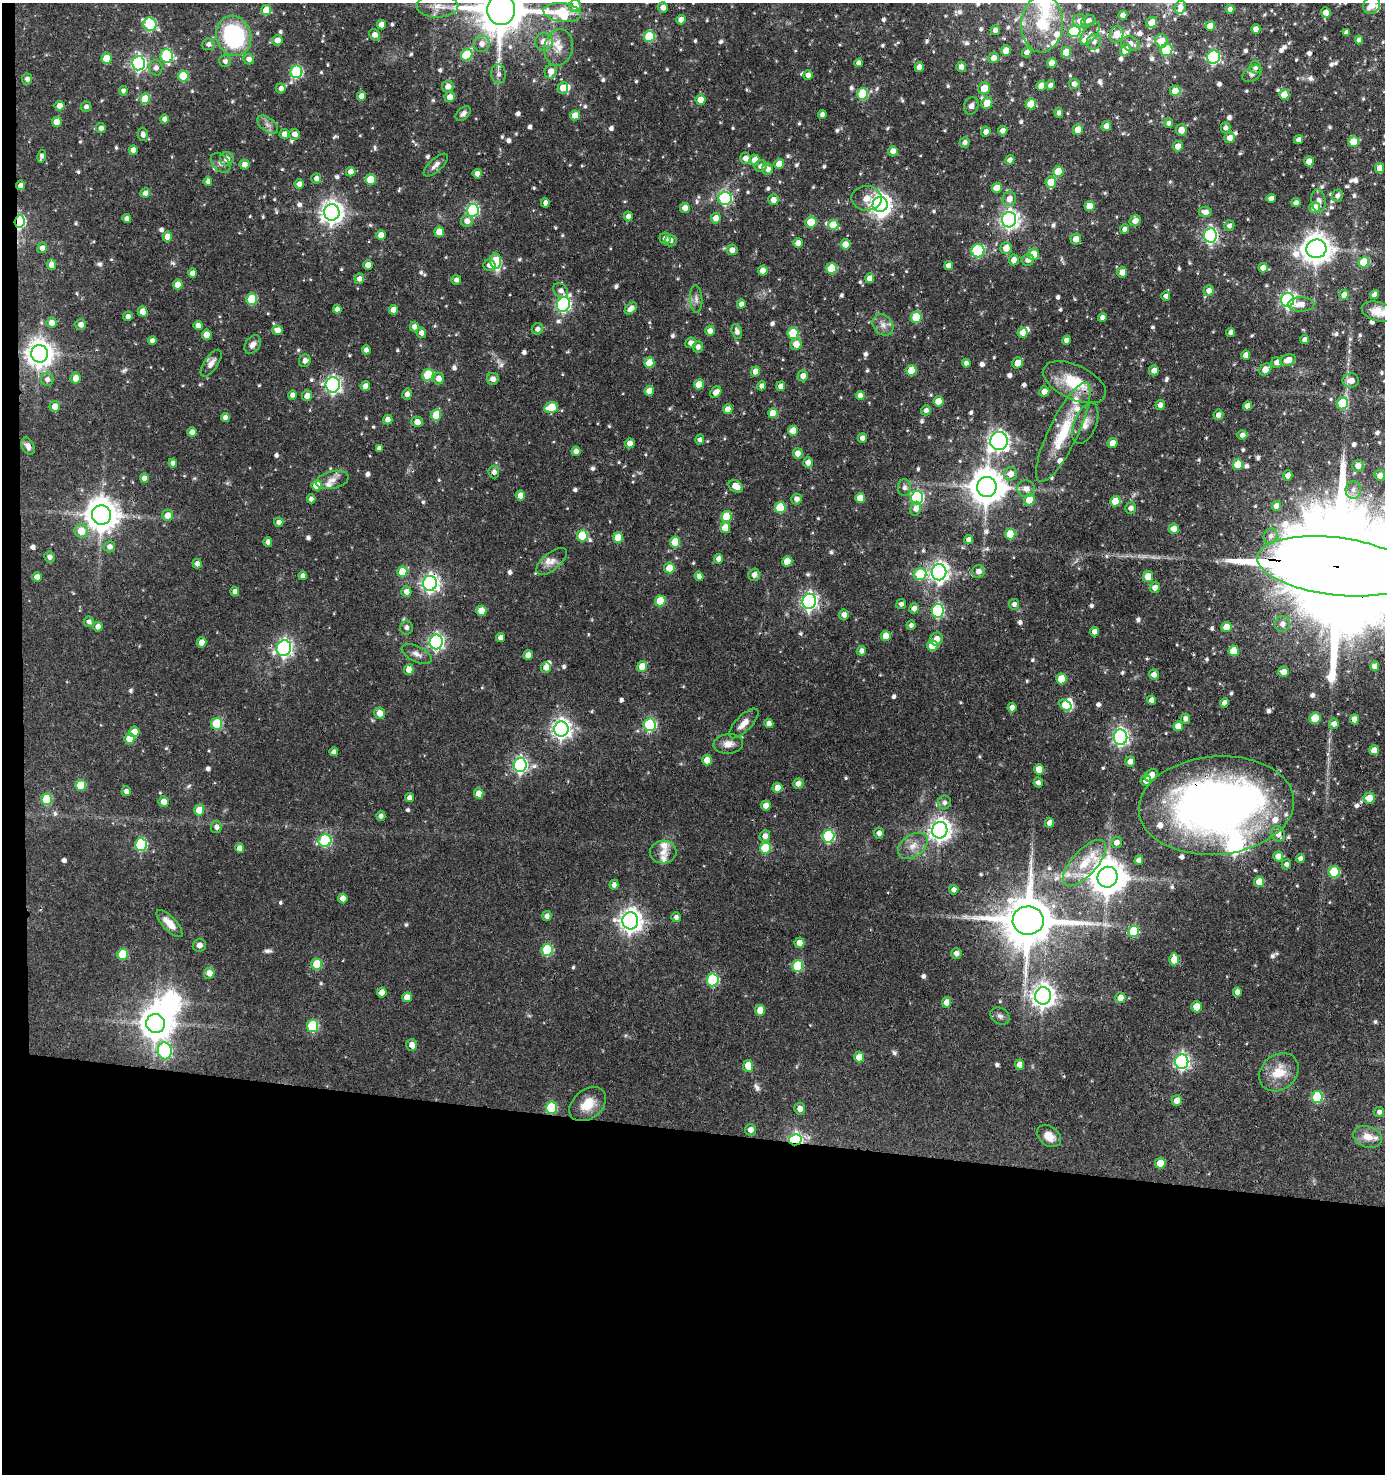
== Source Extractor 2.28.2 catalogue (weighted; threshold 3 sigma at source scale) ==
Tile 7 of 3 x 3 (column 1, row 3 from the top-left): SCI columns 190-1572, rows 1-1472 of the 4440 x 4417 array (HDU 1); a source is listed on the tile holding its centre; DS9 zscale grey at full resolution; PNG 1387 x 1476 px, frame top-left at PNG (2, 3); each listed source drawn as its Kron ellipse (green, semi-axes under 4 px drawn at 4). Shown black and unused: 24% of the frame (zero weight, under 3 of 4 exposures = <1% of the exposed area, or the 3 px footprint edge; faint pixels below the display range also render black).
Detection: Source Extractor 2.28.2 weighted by HDU 2 'WHT'; one run over the whole footprint, this tile lists its part. Background 0.102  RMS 0.0042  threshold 0.0191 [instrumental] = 3 sigma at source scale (4.5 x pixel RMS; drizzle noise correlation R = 1.50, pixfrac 1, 0.05/0.05 arcsec/px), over >= 5 px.
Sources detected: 809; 1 too faint to see at this stretch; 3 inside a brighter object's white glare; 4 cosmic-ray / hot-pixel residue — neither listed nor drawn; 27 inside a brighter listed object's ellipse — not listed separately; of the other 774, all 500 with FLUX_AUTO >= 1.55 (the completeness limit of this list) listed and drawn (274 fainter detections not listed), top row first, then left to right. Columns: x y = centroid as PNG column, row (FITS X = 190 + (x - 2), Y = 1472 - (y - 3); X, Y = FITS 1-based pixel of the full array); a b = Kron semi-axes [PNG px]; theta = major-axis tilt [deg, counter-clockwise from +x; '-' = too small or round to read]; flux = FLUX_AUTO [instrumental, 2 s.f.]
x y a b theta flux
1372 5 9 8 - 4.7
437 6 21 11 1 5.9
575 6 6 6 - 4.5
663 7 5 5 - 3
1180 7 6 5 - 1.9
1230 9 4 4 - 2.2
266 10 5 5 - 8.8
501 10 15 14 - 2300
562 12 19 9 -7 24
1326 12 6 4 -54 2.8
1123 15 4 4 - 2.2
681 20 5 4 - 3.3
1088 20 7 5 13 1.6
1080 21 7 6 - 2.5
1152 22 6 5 - 4
150 24 7 6 - 38
1042 24 28 21 86 19
381 25 5 4 - 3.2
1210 26 5 5 - 4
1256 29 5 4 - 3.1
995 30 5 4 - 1.8
1074 31 6 5 - 33
1346 32 4 4 - 1.6
1090 33 13 6 53 2
1117 34 8 7 - 4.1
375 35 6 5 - 3.2
234 36 20 17 -71 46
649 36 5 5 - 23
277 40 5 5 - 3.2
1359 40 4 4 - 1.8
544 41 9 9 - 4.6
1161 41 6 6 - 6.4
1094 42 8 7 - 2
208 44 6 5 - 1.7
482 44 8 7 - 2.9
1130 44 10 7 -19 2.7
559 47 18 14 79 7.3
1125 50 6 5 - 4.7
1166 50 6 5 - 19
1006 51 5 5 - 6
1027 52 5 4 - 2.3
1066 52 5 5 - 7.1
467 55 6 5 - 17
167 56 7 6 - 40
1214 57 7 6 - 58
993 58 5 5 - 2.9
106 59 5 5 - 9.6
249 59 5 5 - 2
225 61 6 5 - 1.6
139 63 7 6 - 110
858 63 4 4 - 1.7
1052 63 5 4 - 5.2
919 67 5 4 - 3.2
961 67 5 5 - 2.7
1255 67 6 5 - 2.1
156 68 8 6 -87 1.9
551 71 7 6 - 4.4
296 72 6 6 - 43
499 74 10 7 -84 1.8
1252 74 10 7 35 1.5
808 75 5 4 - 1.9
183 76 5 5 - 15
27 79 5 5 - 2
1074 84 5 5 - 1.9
1051 85 5 4 - 2.3
448 86 6 5 - 3
1041 86 5 4 - 4.5
281 88 5 4 - 1.9
563 88 6 5 - 5
984 88 6 5 - 6.4
123 91 5 4 - 1.7
1175 91 5 5 - 6.2
863 94 6 5 - 21
1284 95 5 5 - 6.8
361 96 5 4 - 3.4
450 97 5 5 - 3.7
145 99 5 5 - 11
700 100 5 5 - 4.8
987 103 6 5 - 5.5
1031 104 5 5 - 8.9
59 106 5 5 - 3.4
971 106 9 7 68 1.9
86 107 5 5 - 1.6
463 113 9 5 40 1.7
1059 113 5 4 - 1.7
822 114 4 4 - 1.8
575 115 5 5 - 5.5
164 119 4 4 - 2.1
57 122 5 5 - 4.8
1168 123 5 4 - 1.6
268 125 12 6 -37 2.1
1106 126 5 4 - 2.5
101 128 5 5 - 1.8
1226 128 5 5 - 1.6
1078 130 5 5 - 5.4
1181 130 6 5 - 4
1003 131 5 4 - 2.2
986 132 5 4 - 2.7
143 134 7 5 -83 1.9
284 134 5 5 - 3.5
295 134 5 5 - 2.7
1230 138 5 5 - 2.9
1299 140 4 4 - 2.1
965 142 5 5 - 1.8
1354 142 5 5 - 8.3
1178 146 5 5 - 4
133 150 5 4 - 2.3
893 151 5 5 - 3.3
42 156 6 4 75 1.9
745 158 5 5 - 3.2
227 159 7 7 - 2.9
755 160 5 5 - 3.7
1010 160 5 4 - 2.2
1309 161 5 4 - 4.1
221 163 11 8 -46 2.1
779 164 5 5 - 5.1
244 165 5 5 - 2.8
436 165 15 6 43 2.3
761 166 6 6 - 2.2
1379 168 5 4 - 3.6
768 169 6 5 - 2.7
1058 171 5 5 - 9.7
351 172 5 4 - 3.7
477 174 4 4 - 2.6
316 178 5 5 - 1.8
371 179 5 5 - 11
208 181 4 4 - 1.9
1051 182 6 5 - 7.6
299 184 5 4 - 2.4
20 185 5 4 - 1.9
997 188 5 5 - 5.4
145 193 5 5 - 3.2
1337 196 6 5 - 1.6
866 198 15 12 -2 6
1271 198 5 4 - 2.2
725 199 6 6 - 51
1009 199 7 6 - 3.4
773 200 5 5 - 3
1318 201 11 7 -82 2.5
545 203 5 4 - 1.8
1296 203 4 4 - 1.7
880 204 8 7 - 240
1090 206 5 5 - 6.7
685 208 5 4 - 3.4
1315 208 5 5 - 5
473 210 6 6 - 53
332 212 8 7 - 320
1205 212 6 5 - 2.8
628 216 5 4 - 2.1
716 218 5 5 - 3.6
127 219 4 4 - 2
1009 220 7 7 - 180
467 221 6 6 - 3.2
1135 221 6 5 - 3
19 222 6 5 - 47
811 222 5 5 - 11
833 225 5 5 - 9.1
1229 226 5 5 - 1.6
1125 229 5 4 - 1.8
439 232 5 5 - 4.9
381 235 5 5 - 4.4
1210 235 7 6 - 91
168 237 5 4 - 5
665 238 6 5 - 1.9
1076 239 5 5 - 4.1
670 240 6 6 - 1.8
798 243 5 5 - 3.5
845 244 5 5 - 4.4
42 248 5 5 - 2.1
1006 248 6 5 - 4.1
1316 249 10 9 - 610
732 250 5 5 - 2.7
978 251 6 6 - 38
1033 254 5 5 - 8.3
1014 260 5 5 - 3.4
1028 260 6 6 - 2.3
496 261 7 5 -83 20
1364 262 5 5 - 14
51 265 5 4 - 3.7
368 265 5 5 - 4.7
489 265 6 6 - 2.4
948 265 4 4 - 2.5
832 268 6 5 - 17
1263 268 5 4 - 3
763 271 5 4 - 4.5
1122 272 5 5 - 3.9
193 273 5 4 - 2.8
870 278 5 4 - 3.7
359 279 5 4 - 2.3
456 280 5 5 - 1.7
178 285 5 4 - 5.3
1209 290 5 5 - 2.3
561 291 8 6 -46 2.1
1344 295 5 4 - 2.5
1375 295 4 4 - 2.5
1166 296 4 4 - 1.7
252 299 5 5 - 19
696 299 14 6 -86 1.9
1288 300 7 6 - 120
563 304 7 6 - 85
741 304 4 4 - 2.1
1301 304 13 7 1 3.7
631 308 7 4 39 2.5
337 309 4 4 - 1.9
393 310 4 4 - 3.7
143 311 5 5 - 5.1
1378 312 16 9 -15 5.3
128 316 5 4 - 1.7
916 317 6 5 - 16
1102 317 4 4 - 2
51 323 5 5 - 3.3
81 325 5 5 - 2.4
198 325 4 4 - 2.6
883 325 12 9 -47 2.9
414 327 5 4 - 2.2
537 329 6 5 - 1.7
277 330 5 5 - 3.2
710 331 5 4 - 2.6
737 331 8 5 -75 2
1230 332 4 4 - 1.8
421 333 5 5 - 2.2
793 333 6 5 - 20
1023 333 5 5 - 3.4
207 335 5 5 - 6.7
1066 340 5 4 - 2.4
1305 340 4 4 - 1.8
152 341 4 4 - 2
691 343 5 5 - 2.5
796 344 6 5 - 4.6
253 345 10 7 55 2.3
698 347 6 5 - 1.9
366 350 4 4 - 2.2
39 354 8 8 - 480
1246 355 5 4 - 3.1
1288 360 8 5 20 4.2
305 361 6 5 - 2
1277 362 5 5 - 2.6
211 363 15 7 56 2.7
649 363 5 5 - 10
966 363 4 4 - 1.7
1018 363 6 5 - 5.4
1265 369 7 5 45 4.7
911 370 5 5 - 9.1
1154 370 5 5 - 2.5
755 371 5 4 - 3.8
428 375 6 5 - 21
803 376 5 5 - 3
76 378 5 5 - 3.7
438 378 6 5 - 3.3
47 379 6 6 - 2
493 379 6 6 - 2.6
1351 381 8 7 - 3.3
1074 382 34 17 -25 17
699 384 5 5 - 6.6
333 385 7 7 - 120
365 386 5 4 - 2.2
761 386 5 4 - 1.6
781 386 5 4 - 2.8
649 391 5 4 - 4.4
1044 391 5 5 - 3.9
716 392 6 5 - 3.3
407 394 5 5 - 2.2
292 395 4 4 - 1.8
860 395 4 4 - 2.7
307 396 5 5 - 3.6
938 401 5 5 - 7
1342 403 6 5 - 19
1160 405 5 4 - 2.4
55 406 5 5 - 4
1247 406 4 4 - 2.7
551 408 7 5 15 14
728 409 5 4 - 4.1
926 410 5 5 - 1.6
773 413 5 5 - 7.9
436 415 5 5 - 9.8
1218 415 5 5 - 2.2
225 417 4 4 - 1.9
388 420 5 4 - 2.5
417 422 6 5 - 3.2
1085 423 21 11 68 4.5
793 431 5 5 - 5.5
192 432 5 4 - 3
1063 432 55 14 64 21
1242 435 5 4 - 1.9
862 438 4 4 - 2.1
700 440 5 4 - 1.7
999 441 9 9 - 170
630 443 5 5 - 3
1112 443 5 4 - 4.5
28 446 9 6 -64 2.5
379 448 4 4 - 1.6
576 451 5 4 - 2.5
798 453 5 5 - 4.7
173 463 4 4 - 1.6
808 463 5 4 - 2.7
1238 464 5 5 - 9.3
1358 466 6 5 - 2.8
494 472 6 5 - 2
1010 474 6 6 - 3.4
1380 475 5 5 - 2.4
1288 476 5 4 - 2.7
144 478 4 4 - 2.6
332 480 16 9 12 3.3
316 485 5 5 - 8.2
736 486 8 5 -32 4.4
987 487 10 10 - 1000
904 488 8 6 89 1.7
1026 489 9 8 - 2.8
1353 490 9 7 -88 2.3
520 495 5 5 - 3.7
860 498 5 5 - 6.1
917 498 7 6 - 62
311 499 4 4 - 2.1
796 499 5 5 - 2
1029 500 6 5 - 6.8
1115 501 5 5 - 7.7
1276 506 5 4 - 3.1
780 508 5 5 - 19
1131 508 5 5 - 1.9
916 509 7 5 79 2.2
101 515 10 9 - 780
168 515 5 5 - 3.6
727 517 5 5 - 17
279 522 5 4 - 1.9
725 528 5 5 - 6.2
1174 529 5 5 - 3.9
81 531 7 6 - 7.5
1010 534 5 5 - 11
582 536 5 5 - 18
1270 536 8 6 68 1.9
618 538 5 5 - 10
969 539 4 4 - 2.4
268 542 5 4 - 1.8
675 542 5 5 - 9
110 547 5 5 - 2.2
50 557 5 5 - 1.9
719 559 5 4 - 2.1
552 561 18 8 39 3.8
787 561 5 5 - 6.6
197 564 5 4 - 3
1336 566 79 29 -7 30000
669 568 5 5 - 7.1
978 571 6 6 - 2.5
402 572 5 5 - 10
939 572 8 7 - 210
920 574 6 6 - 23
754 575 6 5 - 2.5
303 576 4 4 - 1.6
699 576 5 4 - 1.9
37 577 5 5 - 3.1
1148 577 5 5 - 7
430 583 7 7 - 170
1155 588 5 5 - 2.5
235 592 4 4 - 2.9
406 592 5 5 - 2.7
660 601 5 5 - 12
809 601 7 6 - 140
901 604 5 4 - 1.7
1014 604 5 5 - 1.6
914 608 5 5 - 3
481 611 5 5 - 6.6
938 611 7 6 - 45
844 615 5 5 - 3
89 622 5 5 - 1.6
1282 624 8 7 - 2.5
911 625 4 4 - 1.8
98 627 5 4 - 2.4
1226 627 5 5 - 5.9
406 628 7 6 - 1.9
1095 632 4 4 - 3.1
886 636 5 5 - 6.1
501 637 4 4 - 2.6
937 639 6 6 - 3.9
202 642 5 5 - 4.1
436 642 7 6 - 110
932 646 5 5 - 11
284 648 8 7 - 130
861 651 5 4 - 2.1
1234 651 5 5 - 8.7
417 654 16 7 -26 2.6
528 655 5 4 - 3.4
1375 666 5 4 - 2.8
642 667 5 5 - 7.4
546 668 5 5 - 3
409 670 5 5 - 5.5
1283 672 5 5 - 3.3
1154 675 5 5 - 2.4
1061 679 5 5 - 9.9
1152 700 4 4 - 2.6
1224 703 5 4 - 2.4
1065 705 7 5 -32 8.6
1012 708 5 4 - 2.6
380 713 6 5 - 4.2
1315 718 6 5 - 11
1185 719 5 5 - 2
1354 719 5 4 - 3.6
744 723 19 8 45 4.1
769 723 4 4 - 2.4
217 724 6 5 - 22
1334 724 5 5 - 2.4
650 725 6 6 - 44
1178 726 5 4 - 4.9
561 729 7 7 - 220
134 732 5 5 - 3.6
1121 737 8 6 -84 130
129 739 5 5 - 7.5
728 744 15 10 4 4
1374 750 5 5 - 4.4
334 752 4 4 - 1.7
707 760 5 5 - 5.9
1130 761 5 5 - 3.1
520 765 7 6 - 110
1039 769 5 5 - 6.3
1151 775 7 5 42 3.9
1146 781 5 5 - 3.1
1038 783 5 4 - 1.7
798 784 5 5 - 2.6
81 785 5 5 - 11
777 788 5 5 - 5.2
126 791 5 4 - 2.2
479 794 5 4 - 4.7
409 798 4 4 - 2.8
1369 798 5 5 - 6.3
47 799 6 5 - 19
164 802 5 5 - 4.5
944 802 7 6 - 1.6
766 805 5 5 - 3.6
1216 805 78 49 5 300
199 810 5 5 - 7.9
381 816 5 4 - 1.6
1050 823 5 4 - 3.4
216 827 6 5 - 1.8
940 830 8 7 - 290
879 833 5 5 - 2.2
1278 834 8 7 - 3.5
765 836 6 5 - 2.5
828 836 6 6 - 43
325 841 6 6 - 39
1116 842 5 5 - 2.4
141 844 6 6 - 39
913 846 17 11 36 5.2
240 848 5 4 - 3.1
765 848 5 5 - 19
663 852 13 11 2 3.6
1278 856 5 5 - 3.8
1300 858 4 4 - 2.2
1139 860 5 4 - 2.2
1084 863 29 12 48 12
1286 864 5 5 - 1.6
1334 872 6 5 - 21
1108 877 10 10 - 960
1259 882 5 5 - 5.7
614 885 5 4 - 1.7
954 890 5 4 - 2
343 898 5 4 - 3.7
547 916 5 4 - 1.8
676 917 5 5 - 1.6
1028 920 15 14 - 2500
630 921 8 8 - 310
170 924 17 7 -47 5.2
1134 932 5 5 - 19
799 943 5 5 - 3.4
199 945 6 6 - 1.9
547 950 6 5 - 24
956 953 5 5 - 2.3
123 954 5 5 - 12
1174 959 6 5 - 7.1
317 964 5 5 - 15
798 966 6 5 - 24
209 973 5 5 - 3.5
713 980 6 6 - 39
382 992 5 4 - 3.6
1237 992 5 4 - 2.7
1043 996 8 8 - 320
407 997 5 4 - 4
1120 998 5 5 - 3.5
947 1002 5 4 - 3.9
1197 1007 5 5 - 7.8
760 1010 5 5 - 6.5
1000 1016 10 8 -33 1.6
156 1024 9 9 - 740
312 1026 6 5 - 29
412 1045 6 5 - 3.1
165 1051 8 7 - 67
859 1057 5 5 - 5.7
1182 1061 7 6 - 110
1019 1065 5 4 - 3.9
748 1066 6 5 - 7.9
1279 1072 21 17 41 9.8
1317 1097 6 5 - 29
1177 1101 5 5 - 4
588 1104 20 14 39 8.5
551 1108 6 5 - 22
800 1109 6 5 - 2.9
1379 1112 5 5 - 1.7
750 1130 5 5 - 2.8
1049 1136 13 9 -38 5
1368 1137 15 10 -18 5.5
795 1140 6 5 - 84
1160 1163 5 5 - 8.4
Overlapping masked pixels (flux is a lower limit): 13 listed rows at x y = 501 10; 20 185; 332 212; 19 222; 1316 249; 39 354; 1074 382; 1336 566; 430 583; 1216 805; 1028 920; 551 1108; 795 1140
Isophote crosses this tile's border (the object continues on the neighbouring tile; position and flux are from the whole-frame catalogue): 4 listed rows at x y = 1372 5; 501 10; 1378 312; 1336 566